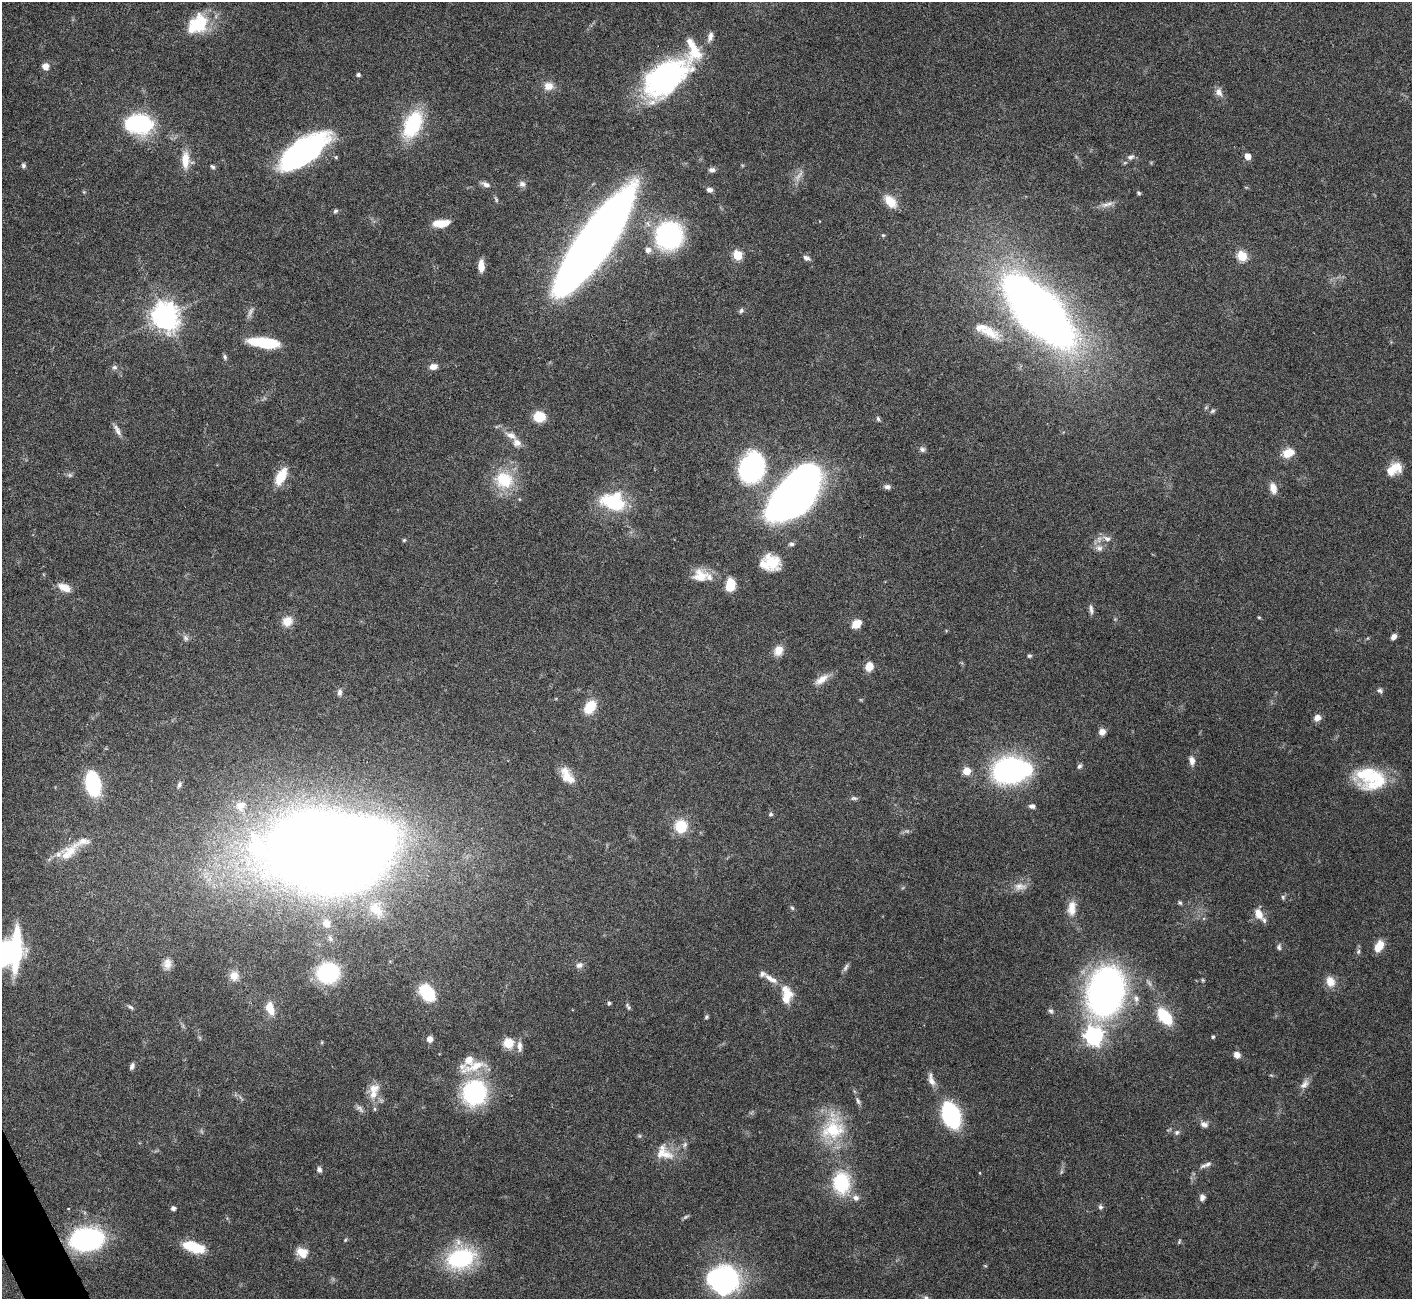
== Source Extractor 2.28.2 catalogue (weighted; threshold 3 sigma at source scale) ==
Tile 7 of 4 x 4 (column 3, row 2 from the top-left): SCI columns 2821-4230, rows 2750-4046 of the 5644 x 5631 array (HDU 1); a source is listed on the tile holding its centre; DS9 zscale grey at full resolution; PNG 1414 x 1301 px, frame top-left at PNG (2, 2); no overlay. Shown black and unused: <1% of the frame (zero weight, under 3 of 6 exposures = <1% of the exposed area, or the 3 px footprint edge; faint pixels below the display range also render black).
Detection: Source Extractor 2.28.2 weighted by HDU 2 'WHT'; one run over the whole footprint, this tile lists its part. Background 0.0973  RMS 0.0033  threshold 0.0137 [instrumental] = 3 sigma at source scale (4.09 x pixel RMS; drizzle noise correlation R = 1.36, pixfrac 0.8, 0.05/0.05 arcsec/px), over >= 5 px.
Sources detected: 193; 4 too faint to see at this stretch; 3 inside a brighter object's white glare — not listed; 18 inside a brighter listed object's ellipse — not listed separately; the other 168 listed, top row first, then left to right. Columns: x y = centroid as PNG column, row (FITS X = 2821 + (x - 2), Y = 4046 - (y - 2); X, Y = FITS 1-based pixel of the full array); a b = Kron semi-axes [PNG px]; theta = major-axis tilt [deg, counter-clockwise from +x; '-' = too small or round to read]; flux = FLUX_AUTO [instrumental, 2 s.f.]
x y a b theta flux
200 25 29 16 75 10
710 37 13 6 71 1.6
45 66 7 7 - 2.3
358 75 4 4 - 0.89
665 77 48 27 37 71
548 86 11 10 - 3.1
1219 92 13 9 -66 1.9
139 124 21 13 -5 48
413 125 31 17 66 23
303 152 48 20 35 79
1247 156 5 4 - 3.9
1130 157 11 7 24 1.4
185 160 22 10 -90 5.3
23 165 6 5 - 0.77
212 167 6 5 - 0.58
712 170 9 6 0 1.1
485 184 12 7 -23 1.4
522 184 9 8 - 1.3
710 190 7 5 -4 1.3
84 192 5 4 - 0.34
1139 193 5 4 - 0.49
496 199 9 4 -65 0.59
890 201 17 11 -46 5.3
1107 204 20 6 17 2
335 211 7 5 46 0.62
443 224 17 7 23 4.1
883 235 5 5 - 0.39
669 236 24 23 - 48
594 243 86 21 55 540
648 250 10 9 - 2
738 255 5 5 - 17
1242 256 5 5 - 20
807 258 10 6 -27 1.1
481 266 11 6 -89 3.6
741 311 7 6 - 0.71
1039 311 48 20 -46 550
250 312 15 6 62 1.3
165 316 9 8 - 390
989 332 34 12 -25 7.1
264 343 34 10 -7 13
225 357 8 5 -75 0.68
433 366 9 7 7 2.1
114 367 8 6 0 0.84
1212 411 7 5 27 0.64
539 417 8 7 - 13
878 419 6 5 - 0.58
117 430 17 6 -63 1.7
511 435 15 8 -27 2.7
922 449 8 7 - 0.91
1288 453 12 8 24 6
751 468 27 22 71 57
1394 469 18 11 32 5.5
281 476 19 9 62 7.7
504 480 27 24 -23 13
887 487 9 6 1 1
1273 488 13 8 -76 2.9
795 495 46 25 48 270
613 502 23 16 -15 22
1107 538 14 7 -21 1.9
404 540 5 4 - 0.41
791 544 7 6 - 0.78
1099 548 10 9 - 1.8
770 563 21 17 -5 8.7
700 576 21 16 -5 5.8
730 585 10 7 81 9.6
64 587 15 8 -22 3.9
1091 609 13 5 -82 1.1
1259 617 4 3 - 0.36
287 621 13 11 51 3.8
857 624 10 8 31 3.6
1394 636 6 5 - 1.6
185 638 9 7 -63 1.1
778 650 13 10 63 3.5
1029 656 6 5 - 0.5
869 666 10 8 76 3.4
822 679 21 9 35 3.3
1380 691 8 6 -25 0.83
339 692 11 6 85 1.2
590 707 15 10 56 7.8
1317 718 7 6 - 2.3
1102 732 7 7 - 2.2
1192 761 11 7 -78 1.9
1079 766 7 5 62 0.74
1010 770 32 21 7 77
967 771 5 5 - 8.8
567 776 23 12 -57 5.2
1377 778 27 22 -39 13
93 784 17 10 -79 36
179 785 8 5 72 0.99
854 798 9 5 -7 0.74
1032 806 6 5 - 1.4
770 814 6 5 - 0.56
681 826 12 12 - 9.4
256 848 74 46 -72 82
315 849 48 46 -83 550
70 851 19 16 51 5.4
1020 886 20 10 1 3.1
1283 897 7 5 -86 0.61
1180 903 6 5 - 0.55
792 908 6 5 - 0.5
1072 908 19 10 86 4
376 909 26 17 -61 8.3
1259 914 16 10 -62 3.3
326 923 10 9 - 2.2
1379 946 12 7 61 5.7
1279 947 9 6 84 0.82
1358 951 8 6 86 0.73
2 954 22 16 62 43
167 964 15 10 87 2.5
579 965 9 7 26 1.3
846 967 12 5 63 0.98
328 973 13 12 - 49
234 976 12 11 - 3
771 979 23 7 -32 3
1203 980 5 4 - 0.38
1330 981 14 11 -70 3.4
1106 992 36 26 73 150
427 993 15 10 -53 18
786 995 22 12 -90 6.5
1136 998 10 8 -68 1.7
609 1003 4 4 - 0.66
628 1006 10 5 -57 0.7
130 1007 9 4 -32 0.64
270 1008 15 9 -71 4.9
1051 1011 8 6 -58 0.77
1164 1016 15 9 -52 17
706 1017 6 5 - 0.49
1094 1036 8 7 - 140
1213 1037 4 4 - 0.52
430 1039 6 6 - 2.1
322 1042 5 3 - 0.31
508 1043 5 5 - 20
520 1046 15 6 -86 1.7
1237 1055 7 6 - 2.1
132 1066 8 5 69 1
474 1066 40 11 20 8.3
1271 1075 6 3 -18 0.34
931 1080 18 7 -73 2.4
1304 1084 15 9 52 2.1
474 1093 23 21 68 41
373 1094 14 11 63 3.7
858 1101 11 5 -68 0.92
359 1108 15 5 -43 1.1
375 1109 6 4 -90 0.49
951 1115 15 10 -69 70
1204 1124 11 8 -22 1.6
833 1128 36 31 73 18
1177 1132 8 6 28 0.84
685 1144 8 6 73 0.85
663 1154 29 13 -11 5.8
1208 1164 12 7 40 1.3
319 1169 7 6 - 1
1061 1172 6 4 49 0.52
980 1173 4 3 - 0.22
841 1183 24 19 -86 18
1202 1197 9 7 74 1.3
1100 1207 7 6 - 0.81
173 1208 5 4 - 1.2
686 1217 9 4 24 0.58
87 1239 28 19 6 56
345 1240 5 4 - 0.35
1179 1241 6 4 71 0.38
193 1247 24 11 -17 11
302 1252 14 11 -33 3.9
461 1258 25 18 16 35
985 1266 5 3 - 0.32
723 1280 31 28 -10 57
926 1298 9 6 -64 0.9
Isophote crosses this tile's border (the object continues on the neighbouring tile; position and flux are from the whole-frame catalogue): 2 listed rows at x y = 2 954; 926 1298